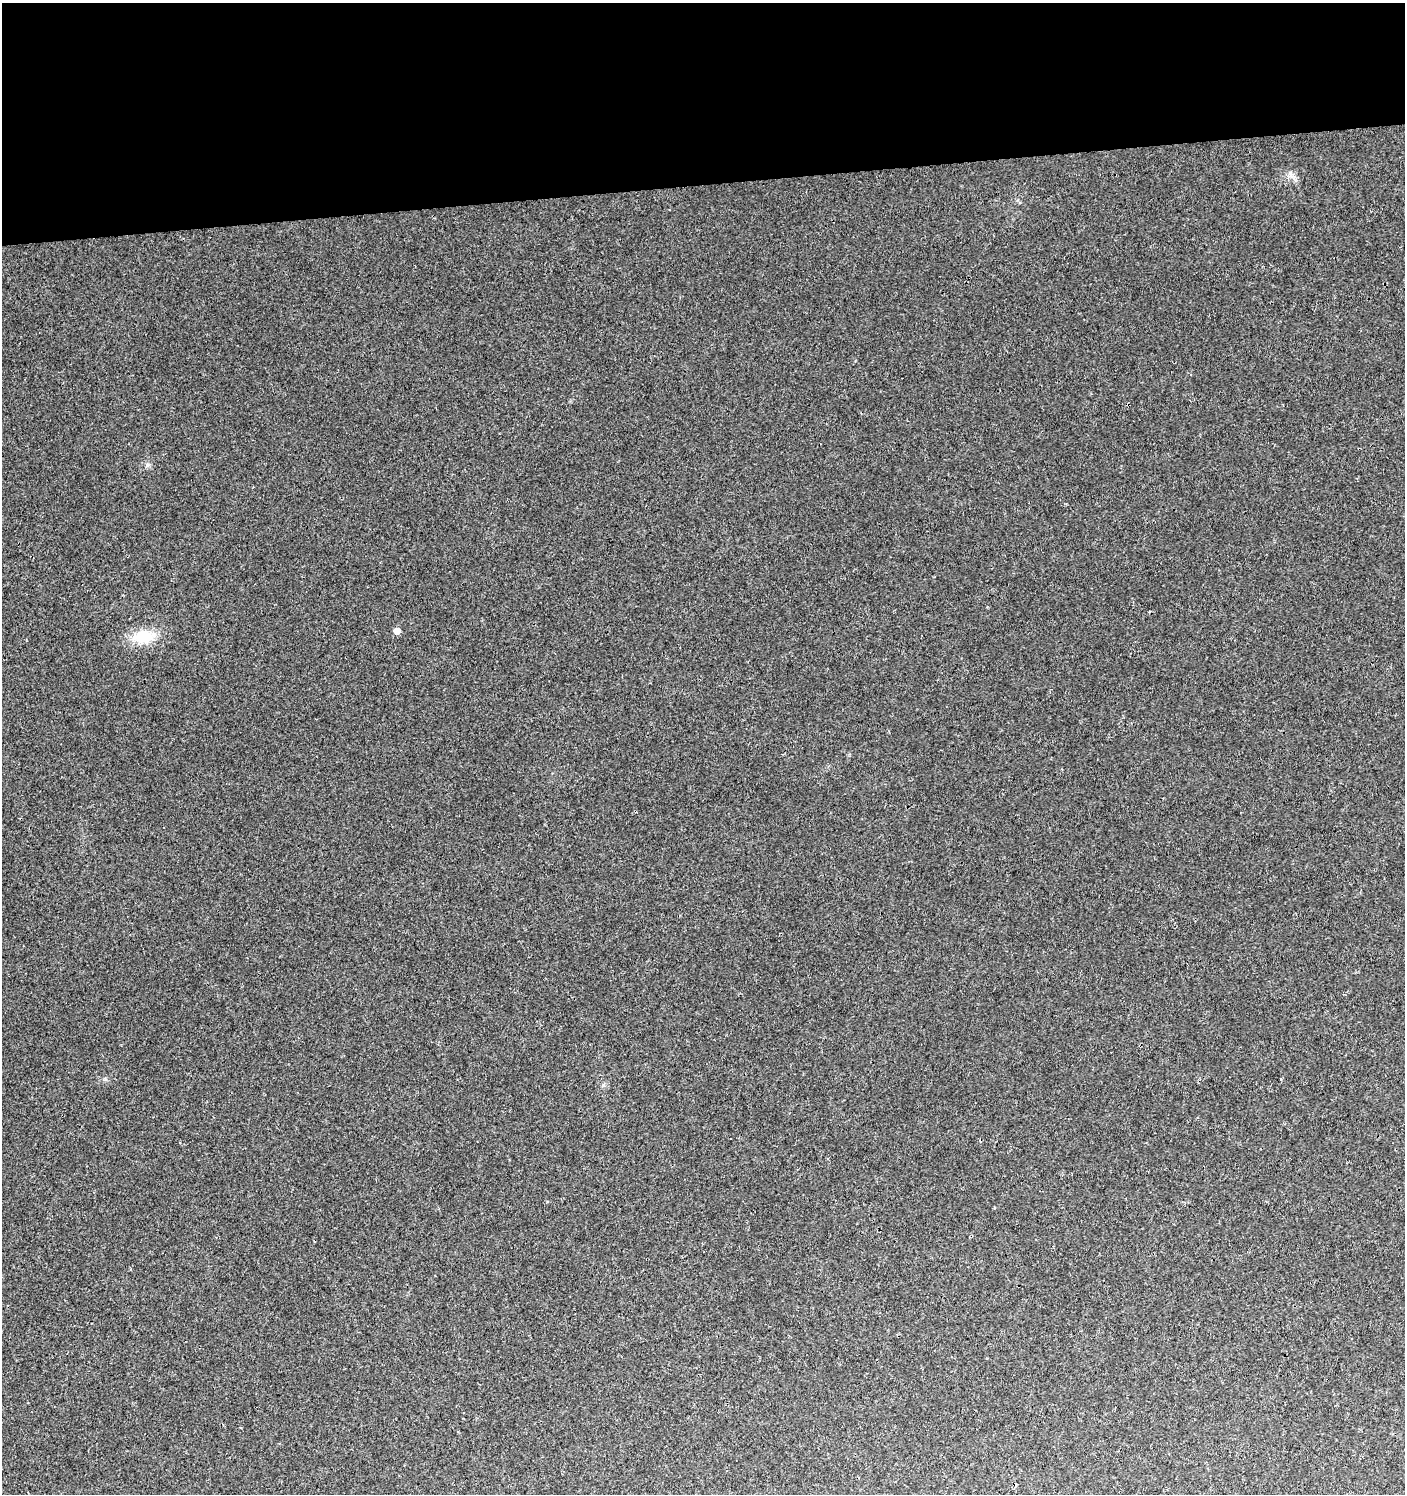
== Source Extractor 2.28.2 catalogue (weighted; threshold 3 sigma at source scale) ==
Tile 2 of 3 x 3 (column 2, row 1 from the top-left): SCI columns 1412-2814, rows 3027-4518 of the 4266 x 4562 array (HDU 1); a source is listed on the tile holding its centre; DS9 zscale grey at full resolution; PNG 1407 x 1496 px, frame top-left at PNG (2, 3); no overlay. Shown black and unused: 12% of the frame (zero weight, under 3 of 4 exposures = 4% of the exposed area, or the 3 px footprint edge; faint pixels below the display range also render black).
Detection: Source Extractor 2.28.2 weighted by HDU 2 'WHT'; one run over the whole footprint, this tile lists its part. Background 0.00421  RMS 0.0021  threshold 0.00923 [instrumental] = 3 sigma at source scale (4.5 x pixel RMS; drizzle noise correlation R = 1.50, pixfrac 1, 0.0396/0.0396 arcsec/px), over >= 5 px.
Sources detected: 4; all 4 listed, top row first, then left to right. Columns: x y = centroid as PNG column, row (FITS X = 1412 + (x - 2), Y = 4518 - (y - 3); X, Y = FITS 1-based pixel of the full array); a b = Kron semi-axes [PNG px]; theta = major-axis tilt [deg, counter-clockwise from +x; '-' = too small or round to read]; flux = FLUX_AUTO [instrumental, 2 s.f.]
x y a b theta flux
1290 174 10 5 -71 0.72
147 465 7 4 45 0.41
397 631 5 5 - 3
143 637 22 15 5 6.3